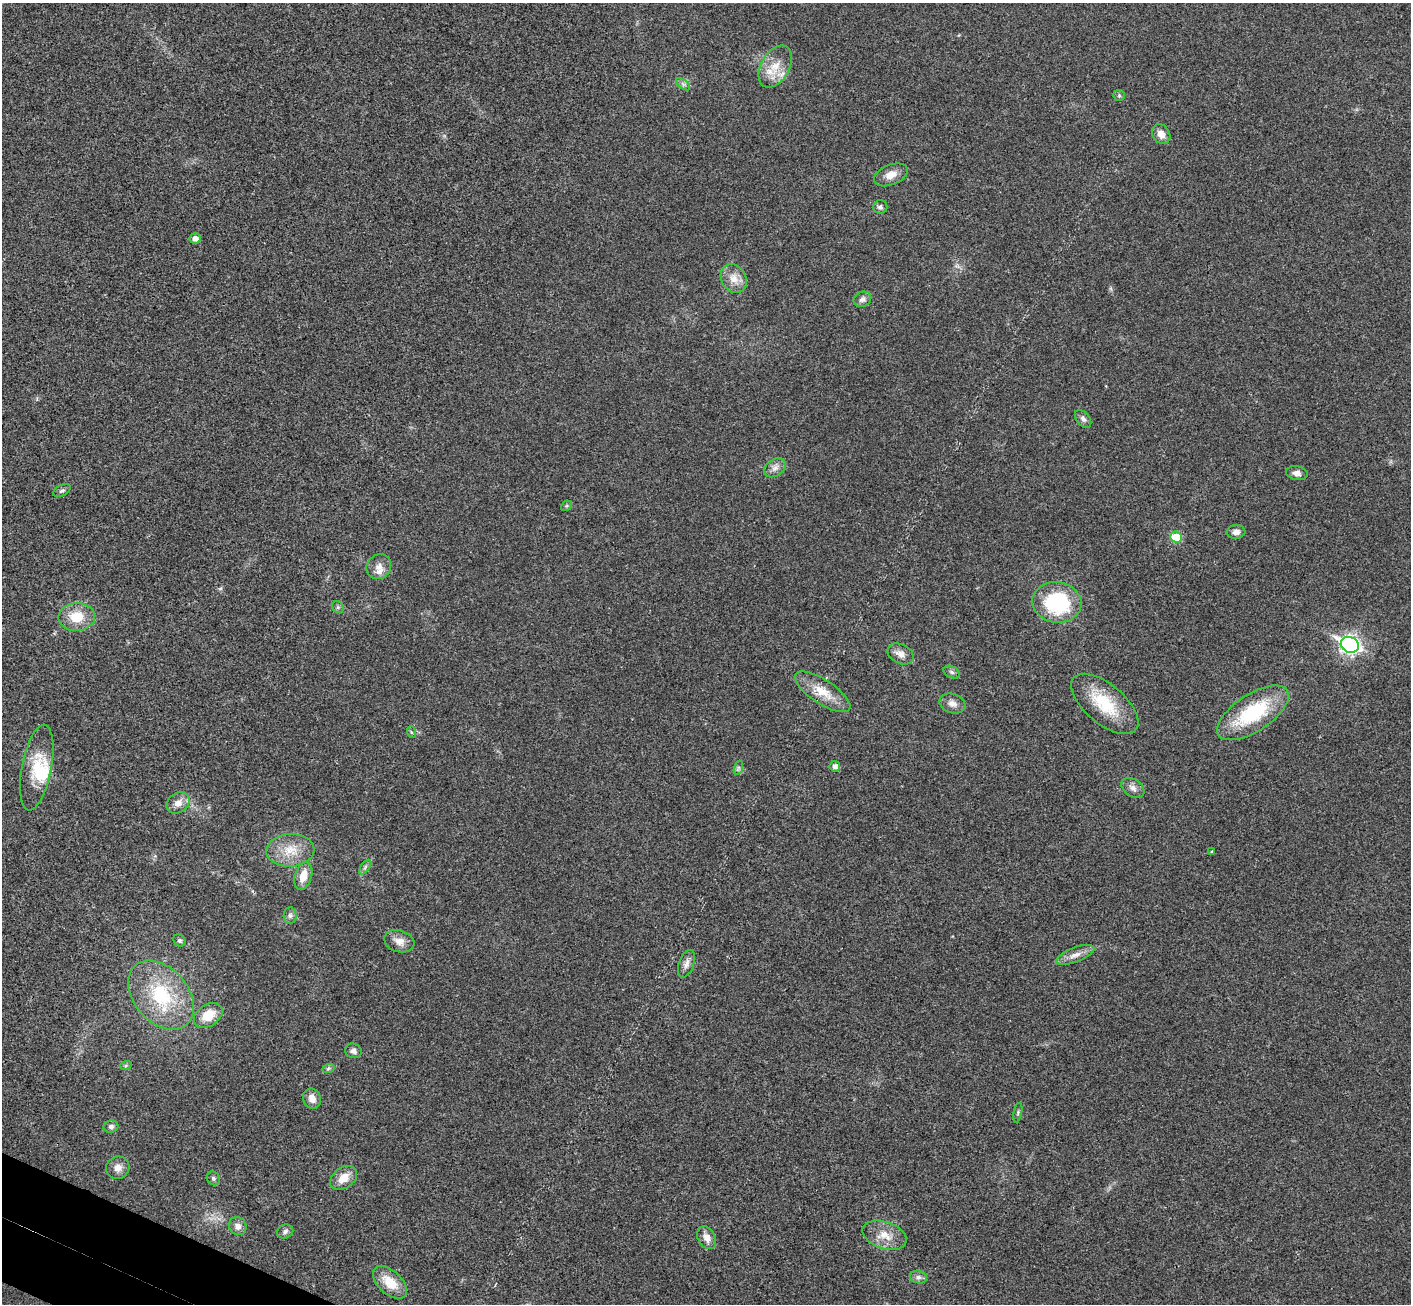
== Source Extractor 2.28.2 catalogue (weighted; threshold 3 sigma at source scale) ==
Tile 7 of 4 x 4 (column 3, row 2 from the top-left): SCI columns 2852-4260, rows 2808-4109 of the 5707 x 5742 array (HDU 1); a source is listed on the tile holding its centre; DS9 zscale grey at full resolution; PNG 1413 x 1306 px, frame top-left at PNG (2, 3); each listed source drawn as its Kron ellipse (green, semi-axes under 4 px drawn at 4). Shown black and unused: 1% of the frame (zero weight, under 3 of 4 exposures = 6% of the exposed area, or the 3 px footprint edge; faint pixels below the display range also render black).
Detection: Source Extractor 2.28.2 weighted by HDU 2 'WHT'; one run over the whole footprint, this tile lists its part. Background 0.0358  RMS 0.0065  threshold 0.0291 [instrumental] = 3 sigma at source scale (4.5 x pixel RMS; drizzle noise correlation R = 1.50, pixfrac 1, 0.05/0.05 arcsec/px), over >= 5 px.
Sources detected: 61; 2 inside a brighter listed object's ellipse — not listed separately; the other 59 listed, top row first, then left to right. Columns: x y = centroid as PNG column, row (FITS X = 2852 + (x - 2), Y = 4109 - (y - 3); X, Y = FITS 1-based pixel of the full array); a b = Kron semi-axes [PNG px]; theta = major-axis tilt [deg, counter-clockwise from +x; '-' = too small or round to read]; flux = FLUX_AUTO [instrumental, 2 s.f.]
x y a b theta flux
775 67 23 14 61 13
683 84 8 4 -37 1.7
1119 95 6 5 - 1
1161 134 11 8 -56 5
891 175 18 10 21 6.4
880 207 7 6 - 2
195 238 5 5 - 3.7
734 279 15 12 -56 7.6
862 299 9 7 25 2.5
1083 419 10 6 -50 2.3
775 468 12 8 34 3.6
1297 473 11 7 -12 3.3
62 490 9 5 27 1.6
566 506 6 4 44 0.88
1236 532 9 7 5 3.3
1176 537 6 5 - 19
379 567 13 11 44 5.5
1057 602 25 20 -7 56
338 607 6 5 - 1.1
77 617 18 14 2 15
1350 645 9 7 -25 260
901 654 14 9 -27 4.5
952 672 9 5 -27 1.7
823 692 32 12 -33 14
952 704 13 9 -21 4.1
1105 704 40 19 -40 30
1253 713 41 18 33 48
411 732 6 4 -72 0.81
835 766 5 5 - 2.4
37 768 44 15 79 22
738 768 7 4 72 1.4
1133 788 12 8 -34 3.4
178 803 12 9 36 5.2
290 850 24 16 3 15
1212 852 4 3 - 0.78
365 867 8 4 54 1.6
303 876 14 8 72 9
290 916 8 6 89 1.9
179 940 7 5 -44 1.3
399 941 15 10 -17 5.8
1075 955 20 7 21 5.4
686 964 14 7 70 3.7
161 995 39 27 -49 47
208 1015 16 10 35 12
353 1051 8 7 - 2.4
126 1065 6 4 20 0.82
328 1069 6 4 20 0.99
312 1099 10 8 -69 4.9
1018 1113 10 3 79 0.98
111 1126 7 6 - 2.1
118 1168 12 11 - 4.3
213 1178 7 6 - 1.5
344 1178 15 10 36 8.3
238 1226 9 8 - 3.6
285 1231 8 7 - 2
884 1235 23 13 -19 10
707 1238 12 8 -61 5
918 1277 8 6 -12 2.1
390 1282 20 11 -43 13